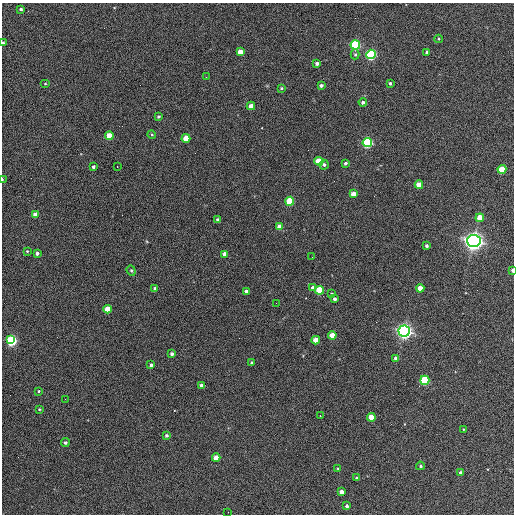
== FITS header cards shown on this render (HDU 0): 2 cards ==
NAXIS1  =                  512 / Axis length
NAXIS2  =                  512 / Axis length

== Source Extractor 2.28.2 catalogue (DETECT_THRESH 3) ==
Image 512 x 512 px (HDU 0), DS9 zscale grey, 1 PNG px = 1 image px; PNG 516 x 516 px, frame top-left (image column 1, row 512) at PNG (2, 3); each listed source drawn as its Kron ellipse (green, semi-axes under 4 px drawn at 4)
Background 368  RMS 21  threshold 62.2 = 3 sigma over >= 5 px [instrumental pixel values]
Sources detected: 78; all 78 listed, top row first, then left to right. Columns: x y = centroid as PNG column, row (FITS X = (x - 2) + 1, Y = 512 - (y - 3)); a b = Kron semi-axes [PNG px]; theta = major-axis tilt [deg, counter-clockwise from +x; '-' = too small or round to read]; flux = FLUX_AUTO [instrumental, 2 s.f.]
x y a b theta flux
21 9 3 3 - 2.1e+03
439 39 4 3 - 1.2e+03
3 43 3 3 - 2.7e+03
355 45 5 4 - 1.9e+05
240 52 4 4 - 2.1e+04
427 52 4 3 - 3.6e+03
355 54 5 4 - 2.0e+03
371 54 5 4 - 2.5e+05
317 63 4 3 - 5.1e+03
206 77 2 2 - 7.1e+02
45 83 5 3 - 1.3e+03
390 83 3 3 - 2.8e+03
321 85 4 3 - 4.0e+03
281 88 4 3 - 1.8e+03
363 102 4 3 - 3.4e+03
251 106 4 4 - 1.5e+04
158 116 3 3 - 2.2e+03
152 134 4 3 - 1.4e+03
109 136 4 4 - 3.1e+04
186 138 4 4 - 2.7e+04
367 143 5 4 - 2.3e+05
319 161 4 4 - 4.3e+04
345 163 3 3 - 3.1e+03
324 165 5 4 - 2.8e+03
117 166 3 2 - 1.4e+03
93 167 3 3 - 3.3e+03
502 169 4 4 - 5.2e+04
2 180 4 2 - 1.9e+03
419 185 4 4 - 2.6e+04
353 194 4 4 - 1.9e+04
290 201 4 4 - 8.6e+04
35 215 4 4 - 1.5e+04
480 218 4 4 - 3.3e+04
218 220 4 4 - 6.7e+03
279 227 4 4 - 1.6e+04
474 241 7 6 - 1.0e+06
426 246 3 3 - 2.9e+03
27 251 3 3 - 1.2e+03
37 253 3 3 - 4.3e+03
225 254 4 4 - 1.1e+04
312 257 2 2 - 7.1e+02
512 270 4 2 - 4.7e+03
131 271 5 4 - 1.7e+03
313 287 4 4 - 3.6e+03
155 288 4 3 - 2.2e+03
420 288 4 4 - 2.2e+04
320 290 4 4 - 7.5e+04
246 291 4 3 - 4.4e+03
332 294 3 3 - 1.4e+03
334 299 4 3 - 4.4e+03
276 303 2 2 - 7.1e+02
108 309 4 4 - 3.1e+04
404 331 5 5 - 7.0e+05
332 335 4 4 - 2.3e+04
11 340 5 4 - 1.9e+05
316 340 4 4 - 2.9e+04
172 354 4 3 - 4.3e+03
396 358 4 4 - 7.6e+03
252 362 3 3 - 1.6e+03
151 365 3 3 - 3.3e+03
425 380 4 4 - 1.3e+05
201 385 3 3 - 4.0e+03
39 391 3 2 - 1.4e+03
65 399 2 2 - 5.9e+02
39 409 4 3 - 1.5e+03
320 416 3 2 - 2.3e+03
371 417 4 4 - 3.4e+04
463 429 3 2 - 8.3e+02
166 435 4 4 - 2.8e+03
65 443 4 4 - 3.2e+03
216 458 4 4 - 2.0e+04
420 466 4 4 - 2.1e+03
338 468 3 3 - 1.3e+03
460 472 4 3 - 2.6e+03
357 478 3 3 - 2.6e+03
342 492 4 4 - 1.0e+04
347 506 3 3 - 3.5e+03
228 512 2 2 - 1.5e+03
At the frame edge (FLAGS 8, measured only in part): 3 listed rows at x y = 3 43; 2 180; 512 270